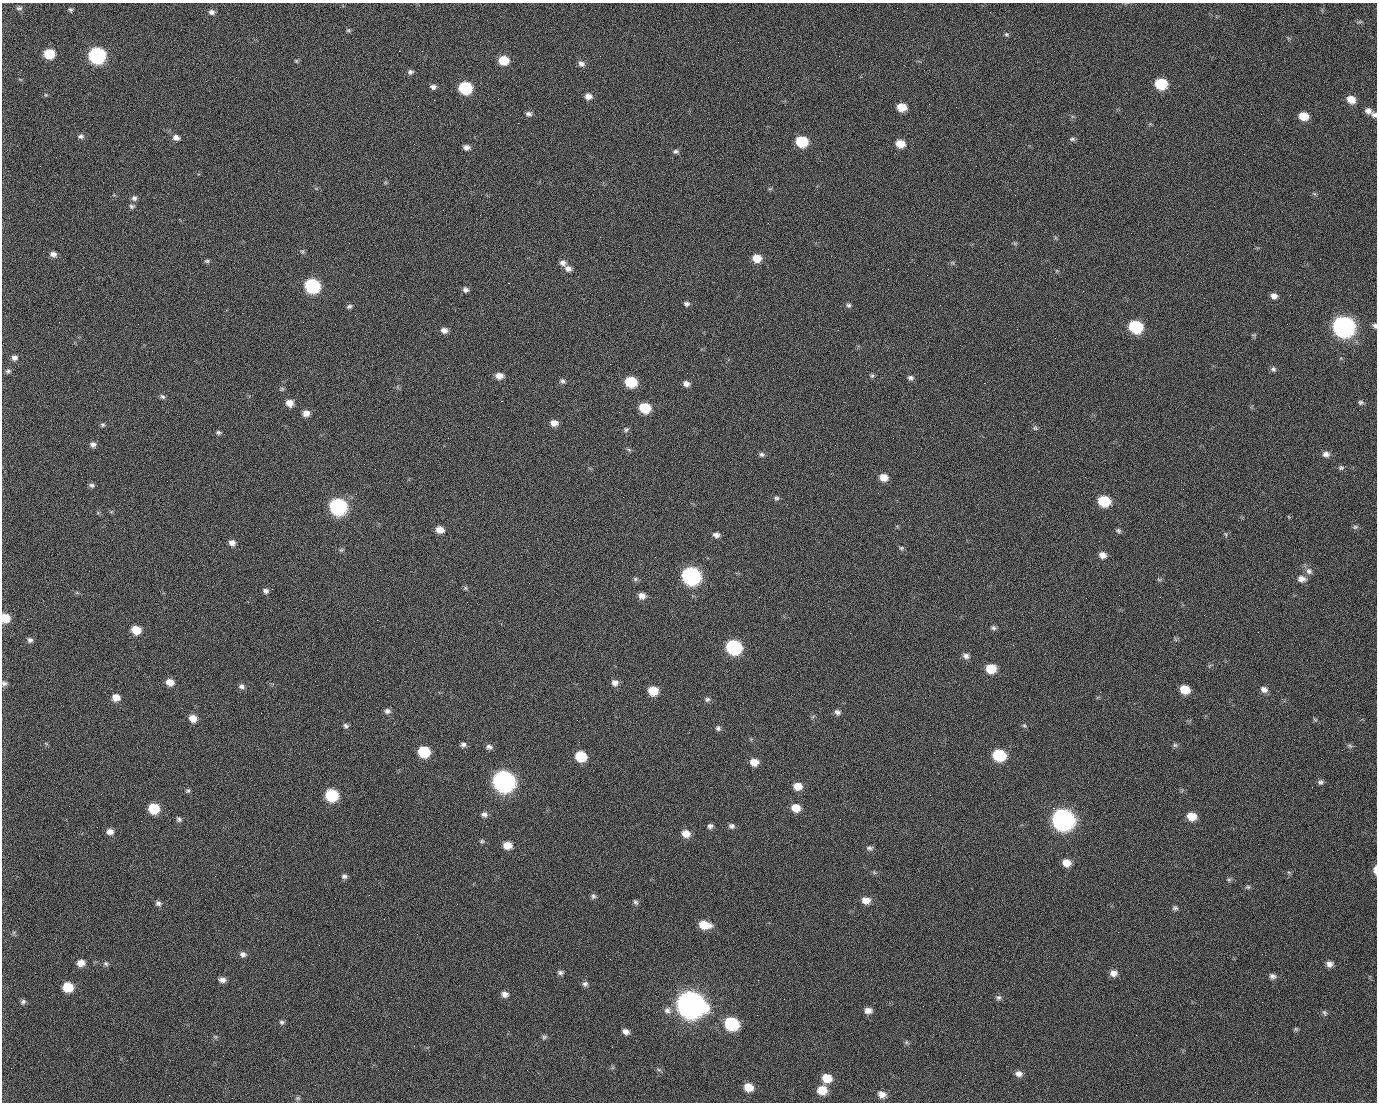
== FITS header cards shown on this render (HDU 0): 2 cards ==
NAXIS1  =                 1375 / length of data axis 1
NAXIS2  =                 1100 / length of data axis 2

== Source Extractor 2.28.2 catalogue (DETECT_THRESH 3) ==
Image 1375 x 1100 px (HDU 0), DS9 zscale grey, 1 PNG px = 1 image px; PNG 1379 x 1104 px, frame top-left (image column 1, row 1100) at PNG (2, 3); no overlay
Background 1490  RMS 31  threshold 91.6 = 3 sigma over >= 5 px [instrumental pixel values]
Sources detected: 225; all 225 listed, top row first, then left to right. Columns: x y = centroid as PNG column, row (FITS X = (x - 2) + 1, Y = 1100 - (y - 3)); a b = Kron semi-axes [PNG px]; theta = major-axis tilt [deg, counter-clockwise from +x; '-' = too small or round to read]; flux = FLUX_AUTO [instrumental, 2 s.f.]
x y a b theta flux
19 8 9 5 1 5.2e+03
71 11 5 3 - 6.4e+03
212 12 8 7 - 7.7e+03
990 12 2 2 - 1.8e+03
348 30 6 5 - 3.0e+03
1006 34 6 5 - 3.6e+03
399 51 2 2 - 2.3e+04
49 54 8 7 - 7.2e+04
97 55 9 8 - 4.9e+05
839 56 2 2 - 8.0e+02
503 60 8 7 - 5.5e+04
296 61 5 4 - 2.7e+03
581 64 8 7 - 8.6e+03
410 72 7 7 - 5.6e+03
1161 84 8 7 - 1.0e+05
433 87 7 6 - 7.0e+03
465 88 8 7 - 1.7e+05
46 95 5 5 - 2.6e+03
588 96 8 6 -1 1.3e+04
498 99 2 2 - 1.2e+03
1351 99 9 7 -29 2.5e+04
434 100 2 2 - 4.5e+03
902 107 8 7 - 3.5e+04
1368 111 8 7 - 9.6e+03
528 114 7 6 - 6.7e+03
1374 115 9 7 -33 6.7e+03
1304 116 8 7 - 3.4e+04
518 123 2 2 - 2.7e+04
81 136 8 6 4 5.7e+03
176 138 8 7 - 1.0e+04
1072 139 8 5 1 4.4e+03
801 141 8 7 - 9.0e+04
900 144 8 7 - 3.1e+04
466 147 7 6 - 9.4e+03
675 151 8 6 1 5.4e+03
1314 194 6 4 -44 2.6e+03
1015 195 2 2 - 7.2e+03
134 198 7 7 - 6.6e+03
132 206 8 6 0 5.0e+03
1015 243 7 4 18 2.6e+03
302 252 6 5 - 3.6e+03
53 254 8 6 -11 9.4e+03
757 258 8 7 - 3.2e+04
207 261 7 5 0 3.7e+03
563 263 8 7 - 9.1e+03
568 269 8 7 - 1.0e+04
927 275 2 2 - 7.0e+02
508 283 2 2 - 5.7e+04
312 286 9 8 - 3.1e+05
465 290 7 6 - 7.0e+03
1083 291 2 2 - 3.6e+03
1290 295 3 2 - 2.3e+03
1274 296 8 7 - 1.1e+04
686 304 7 6 - 5.5e+03
848 305 7 6 - 4.7e+03
349 306 7 5 17 4.8e+03
355 315 2 2 - 1.1e+03
59 322 2 2 - 1.4e+03
1287 324 2 2 - 1.3e+03
1343 326 10 9 - 1.4e+06
1375 326 6 5 - 4.4e+03
1135 327 9 8 - 1.8e+05
444 330 8 7 - 1.0e+04
1254 335 7 4 0 3.3e+03
14 358 8 7 - 8.6e+03
1273 369 7 7 - 5.6e+03
8 371 8 6 35 5.4e+03
499 376 9 7 -6 1.6e+04
872 376 6 5 - 3.6e+03
910 378 7 6 - 6.1e+03
562 381 8 6 -34 5.5e+03
631 382 8 7 - 9.1e+04
984 383 2 2 - 2.1e+04
686 384 7 6 - 1.0e+04
282 389 6 5 - 3.3e+03
97 391 2 2 - 1.3e+03
163 397 8 6 -41 5.2e+03
501 401 3 2 - 5.9e+04
1361 402 7 5 -12 4.2e+03
290 403 8 7 - 1.9e+04
645 408 8 7 - 6.8e+04
619 412 2 2 - 7.9e+02
306 413 7 7 - 1.4e+04
554 423 8 6 -3 1.5e+04
103 425 6 6 - 4.2e+03
1035 428 7 6 - 4.2e+03
626 429 7 7 - 5.1e+03
218 433 7 5 -6 4.4e+03
93 444 7 6 - 8.0e+03
629 450 7 4 -30 3.4e+03
762 454 8 6 -5 5.5e+03
1326 454 9 7 -1 9.7e+03
1341 468 8 6 -8 4.8e+03
883 477 9 7 -15 2.1e+04
92 485 8 5 -12 5.3e+03
623 497 2 2 - 3.1e+03
776 498 7 6 - 4.6e+03
1104 501 9 7 -17 8.7e+04
338 506 9 8 - 5.4e+05
1289 517 6 3 -70 1.7e+03
1355 527 9 5 9 4.5e+03
440 530 8 7 - 2.0e+04
1118 531 7 5 -22 4.5e+03
1226 534 7 3 -80 2.6e+03
716 535 8 7 - 8.8e+03
232 543 8 7 - 1.1e+04
901 548 6 5 - 3.6e+03
341 550 7 5 14 4.0e+03
1102 555 8 7 - 1.3e+04
655 557 2 2 - 9.5e+02
1309 571 11 8 -49 1.1e+04
691 576 10 9 - 6.5e+05
635 579 7 6 - 4.2e+03
1301 579 11 8 -13 1.4e+04
1159 580 7 4 -2 3.0e+03
465 588 6 5 - 3.4e+03
266 591 7 6 - 6.5e+03
642 596 8 7 - 1.3e+04
5 618 7 7 - 4.0e+04
27 619 2 2 - 4.3e+03
377 620 2 2 - 1.2e+04
993 628 8 6 -17 5.1e+03
136 630 8 7 - 3.9e+04
30 640 7 7 - 6.8e+03
414 641 2 2 - 9.0e+02
734 647 9 8 - 3.0e+05
966 656 9 7 -23 8.7e+03
991 669 9 8 - 4.5e+04
170 682 8 7 - 1.9e+04
4 683 7 7 - 5.7e+03
615 683 8 8 - 1.1e+04
242 686 8 7 - 7.6e+03
1185 689 8 7 - 3.6e+04
1264 689 9 7 -29 1.0e+04
653 691 8 7 - 4.2e+04
116 697 8 7 - 1.9e+04
707 699 7 6 - 5.1e+03
387 711 8 7 - 7.2e+03
837 712 7 7 - 7.0e+03
193 718 9 8 - 2.0e+04
1315 719 6 4 -31 2.8e+03
346 726 7 6 - 5.1e+03
1024 726 7 5 -34 3.5e+03
718 728 7 6 - 4.9e+03
463 745 8 7 - 6.6e+03
1175 745 6 6 - 4.2e+03
1350 746 8 4 -31 3.8e+03
489 747 8 6 -22 7.3e+03
424 752 8 8 - 9.3e+04
934 753 2 2 - 1.9e+03
999 755 9 8 - 1.1e+05
581 756 8 7 - 6.9e+04
754 762 8 7 - 2.0e+04
504 781 10 9 - 1.5e+06
1320 782 7 6 - 5.3e+03
798 786 9 7 -12 2.3e+04
188 791 6 6 - 3.9e+03
101 794 3 2 - 2.7e+03
332 795 9 8 - 1.3e+05
930 795 2 2 - 8.5e+03
154 808 8 8 - 7.0e+04
796 808 9 8 - 2.8e+04
1053 808 2 2 - 1.7e+04
484 814 8 7 - 7.6e+03
1192 816 9 7 -15 3.0e+04
179 819 8 6 -48 5.2e+03
1063 819 11 10 - 1.4e+06
710 826 6 6 - 6.1e+03
732 826 8 6 -9 6.4e+03
110 832 8 7 - 1.2e+04
686 834 9 8 - 2.0e+04
482 841 6 5 - 3.4e+03
507 845 8 7 - 2.6e+04
869 848 9 6 -12 5.7e+03
1066 863 8 8 - 2.2e+04
1375 870 10 4 90 9.8e+03
874 872 6 4 -46 3.0e+03
1289 872 6 4 -3 2.9e+03
344 876 8 6 -6 6.0e+03
1229 880 6 5 - 3.5e+03
1248 887 7 5 -1 3.9e+03
593 896 7 6 - 5.6e+03
866 900 9 8 - 1.8e+04
635 902 7 5 -56 5.0e+03
158 903 8 6 -19 6.3e+03
457 904 3 2 - 1.6e+03
1175 908 7 6 - 5.0e+03
704 925 12 7 -11 4.0e+04
1118 932 2 2 - 2.6e+03
243 954 8 7 - 8.2e+03
610 959 3 2 - 2.8e+03
81 963 8 7 - 1.7e+04
106 964 7 6 - 4.8e+03
1329 964 8 7 - 1.0e+04
560 973 7 6 - 5.8e+03
1113 973 9 8 - 1.3e+04
1273 976 8 6 -20 8.0e+03
222 980 8 6 -8 9.0e+03
758 980 2 2 - 2.2e+03
585 984 8 7 - 6.3e+03
68 987 8 7 - 5.7e+04
505 994 7 7 - 1.1e+04
998 998 7 7 - 5.5e+03
23 1002 7 6 - 5.7e+03
690 1004 13 11 -20 3.3e+06
667 1010 9 9 - 1.1e+04
868 1010 8 7 - 1.2e+04
1324 1013 8 6 -64 4.4e+03
757 1015 2 2 - 1.2e+03
282 1022 7 6 - 4.6e+03
731 1024 9 8 - 1.8e+05
1296 1029 6 5 - 3.2e+03
626 1032 8 6 -29 9.7e+03
1136 1035 2 2 - 9.4e+02
215 1037 6 4 -1 2.9e+03
544 1037 8 6 15 4.3e+03
906 1042 7 4 -90 3.6e+03
659 1070 8 3 -19 3.6e+03
1019 1074 9 7 -6 1.1e+04
827 1078 9 8 - 3.5e+04
748 1087 9 7 -27 2.9e+04
822 1090 9 8 - 3.6e+04
882 1094 9 8 - 1.4e+04
169 1095 2 2 - 5.9e+03
298 1098 8 6 -20 4.2e+03
At the frame edge (FLAGS 8, measured only in part): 5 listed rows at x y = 1374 115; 1375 326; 5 618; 4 683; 1375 870